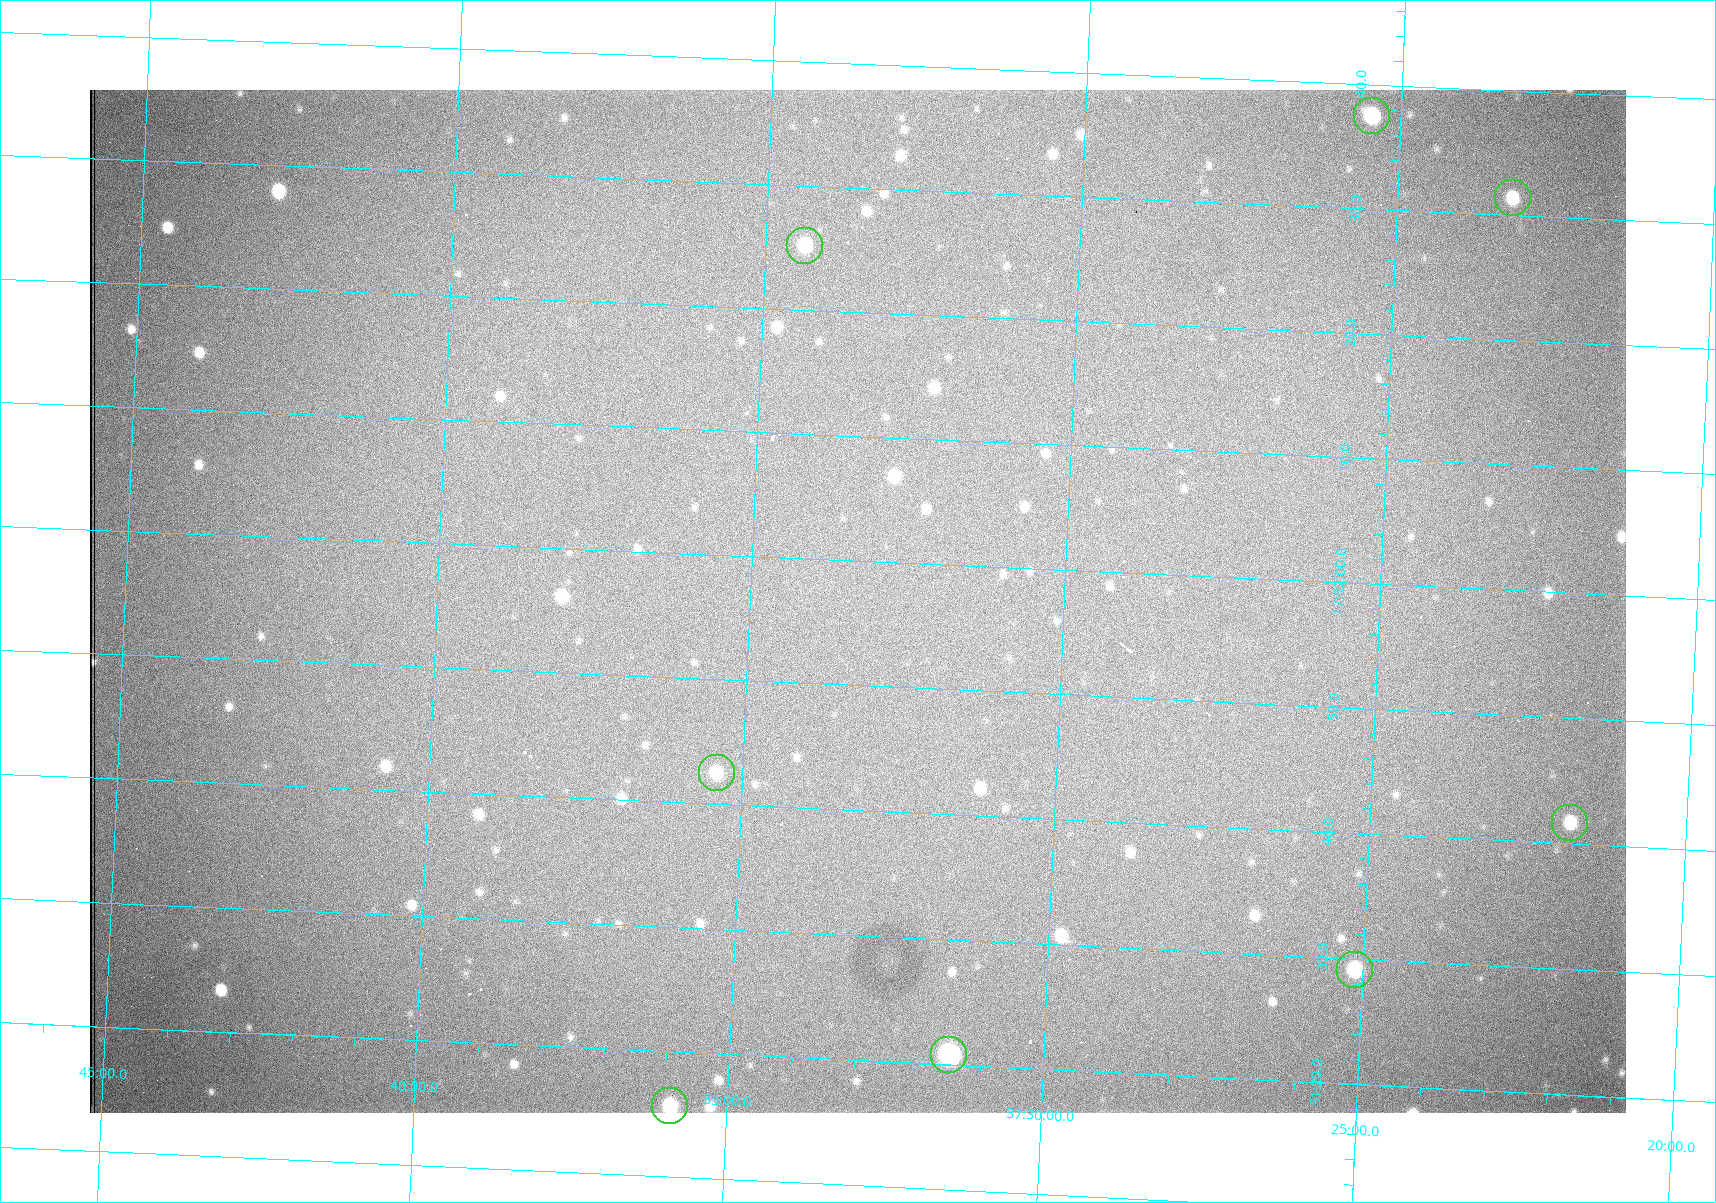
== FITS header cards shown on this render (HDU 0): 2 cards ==
NAXIS1  =                 1536 /fastest changing axis
NAXIS2  =                 1023 /next to fastest changing axis

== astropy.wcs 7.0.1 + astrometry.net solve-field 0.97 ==
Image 1536 x 1023 px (HDU 0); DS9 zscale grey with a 90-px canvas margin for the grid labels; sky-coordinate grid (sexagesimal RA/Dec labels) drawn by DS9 from the SOLVED WCS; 8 Tycho-2 reference stars matched to detected sources circled (green)
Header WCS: RA---TAN/DEC--TAN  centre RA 17:51:57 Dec +37:33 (267.99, +37.55 deg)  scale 0.959 arcsec/px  FOV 24.5' x 16.3'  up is +87 deg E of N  parity flipped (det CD > 0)
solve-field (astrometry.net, Tycho-2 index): VERIFIED the header's WCS against the Tycho-2 star catalogue (8 matches, 0 conflicts) and refined it, rather than solving blind
Solved WCS: RA---TAN-SIP/DEC--TAN-SIP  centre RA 17:51:57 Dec +37:33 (267.99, +37.55 deg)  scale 0.956 arcsec/px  FOV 24.5' x 16.3'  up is +87 deg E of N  parity flipped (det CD > 0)
The solver's refit moves the header's centre by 1 arcsec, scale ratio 0.9971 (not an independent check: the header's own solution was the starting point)
Tycho-2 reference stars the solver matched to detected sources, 8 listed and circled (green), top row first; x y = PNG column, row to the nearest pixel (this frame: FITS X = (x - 90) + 1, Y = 1023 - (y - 90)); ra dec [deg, ICRS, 3 dp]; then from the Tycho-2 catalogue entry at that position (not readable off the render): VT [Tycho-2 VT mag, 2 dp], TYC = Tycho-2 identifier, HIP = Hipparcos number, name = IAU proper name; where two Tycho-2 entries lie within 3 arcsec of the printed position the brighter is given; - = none
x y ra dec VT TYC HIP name
1372 116 268.156 +37.424 11.25 2620-712-1 - -
1513 198 268.131 +37.386 12.62 2620-526-1 - -
805 246 268.105 +37.573 11.82 3089-995-1 - -
717 773 267.927 +37.590 11.84 3089-1137-1 - -
1570 823 267.924 +37.364 11.94 2620-391-1 - -
1355 970 267.871 +37.419 11.35 2620-812-1 - -
949 1055 267.836 +37.525 9.96 3089-889-1 - -
670 1106 267.815 +37.598 11.54 3089-1081-1 - -